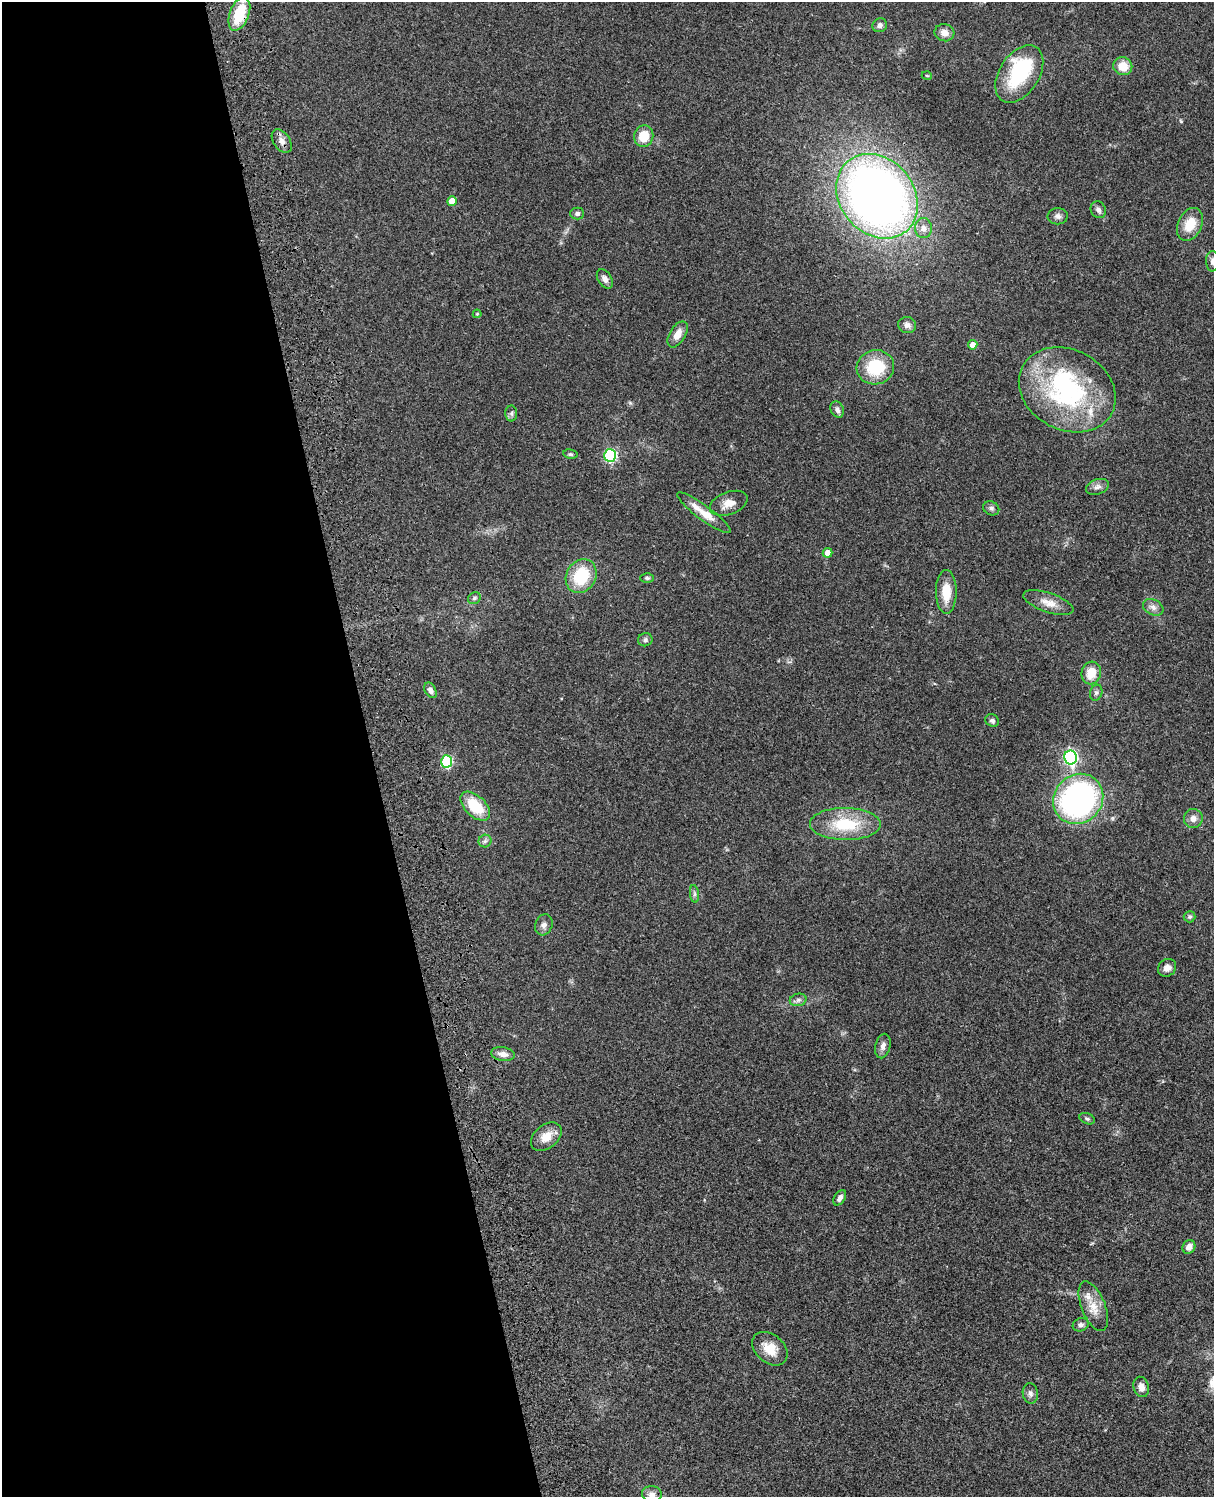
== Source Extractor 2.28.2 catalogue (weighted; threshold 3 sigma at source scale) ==
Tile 5 of 4 x 3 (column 1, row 2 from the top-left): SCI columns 121-1332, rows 1772-3266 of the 5085 x 4925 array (HDU 1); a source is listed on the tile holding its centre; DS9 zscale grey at full resolution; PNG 1216 x 1499 px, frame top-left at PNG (2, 2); each listed source drawn as its Kron ellipse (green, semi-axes under 4 px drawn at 4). Shown black and unused: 31% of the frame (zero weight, under 3 of 4 exposures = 6% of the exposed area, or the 3 px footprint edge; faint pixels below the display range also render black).
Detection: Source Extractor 2.28.2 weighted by HDU 2 'WHT'; one run over the whole footprint, this tile lists its part. Background 0.0895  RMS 0.0062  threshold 0.0278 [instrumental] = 3 sigma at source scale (4.5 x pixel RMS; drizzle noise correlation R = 1.50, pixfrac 1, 0.05/0.05 arcsec/px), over >= 5 px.
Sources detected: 71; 2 inside a brighter object's white glare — neither listed nor drawn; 2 inside a brighter listed object's ellipse — not listed separately; the other 67 listed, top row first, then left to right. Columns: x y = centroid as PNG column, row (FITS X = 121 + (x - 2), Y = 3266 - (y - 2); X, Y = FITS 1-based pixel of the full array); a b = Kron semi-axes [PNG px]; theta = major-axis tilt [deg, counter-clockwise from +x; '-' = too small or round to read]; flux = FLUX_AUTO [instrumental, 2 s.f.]
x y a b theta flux
239 14 17 9 69 23
880 25 7 6 - 2.2
944 33 10 8 -14 4.7
1123 66 9 9 - 9.1
1019 74 32 20 57 47
927 76 5 3 - 0.49
644 136 11 9 73 13
282 141 13 8 -57 3.8
877 196 45 37 -50 490
452 201 5 5 - 7.7
1098 210 9 7 -63 2.2
577 213 7 6 - 1.8
1058 216 10 8 -1 2.4
1190 224 17 12 65 12
923 228 10 8 90 3.9
1213 261 10 6 -89 2.3
605 279 10 6 -57 3.1
477 314 4 4 - 0.72
907 325 9 8 - 2.6
678 334 14 7 59 5.5
973 345 5 4 - 4
875 367 19 17 13 27
1067 390 50 40 -28 100
837 410 8 6 -63 2.4
511 413 8 6 89 1.5
570 454 7 4 -10 1
610 455 6 6 - 70
1098 487 12 7 17 2.7
729 503 20 11 21 6.7
991 508 8 6 -25 1.8
704 513 33 7 -36 11
827 553 5 5 - 4.6
581 576 18 14 60 28
647 578 7 4 -1 1
946 592 22 10 -90 12
474 598 7 5 34 1.3
1048 603 26 9 -19 7.1
1153 607 11 7 -29 2.9
645 640 7 6 - 1.7
1091 673 11 9 75 9.9
430 690 8 5 -60 2.5
1096 693 8 6 73 1.7
992 720 7 6 - 1.8
1071 758 7 6 - 130
447 761 6 5 - 46
1078 799 26 24 46 160
475 806 18 10 -44 20
1193 818 10 9 - 3.6
845 824 35 16 0 29
485 841 6 6 - 1.5
694 894 9 4 -82 1.4
1190 917 6 5 - 1.2
544 925 11 8 71 2.8
1167 968 9 8 - 3.7
798 1000 8 6 13 1.9
883 1046 12 7 77 3.1
503 1054 12 7 -8 3.8
1087 1119 8 5 -21 1.2
546 1137 17 11 39 8.1
840 1198 8 5 57 2.4
1189 1247 7 6 - 3.9
1093 1306 26 12 -68 9.3
1081 1325 8 6 19 2
770 1349 20 14 -40 11
1141 1387 10 7 -74 4
1030 1393 10 7 -81 2.4
652 1494 10 8 -8 2.8
Overlapping masked pixels (flux is a lower limit): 1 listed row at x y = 239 14
Isophote crosses this tile's border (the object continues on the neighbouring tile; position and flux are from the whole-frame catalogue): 1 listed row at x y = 1213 261